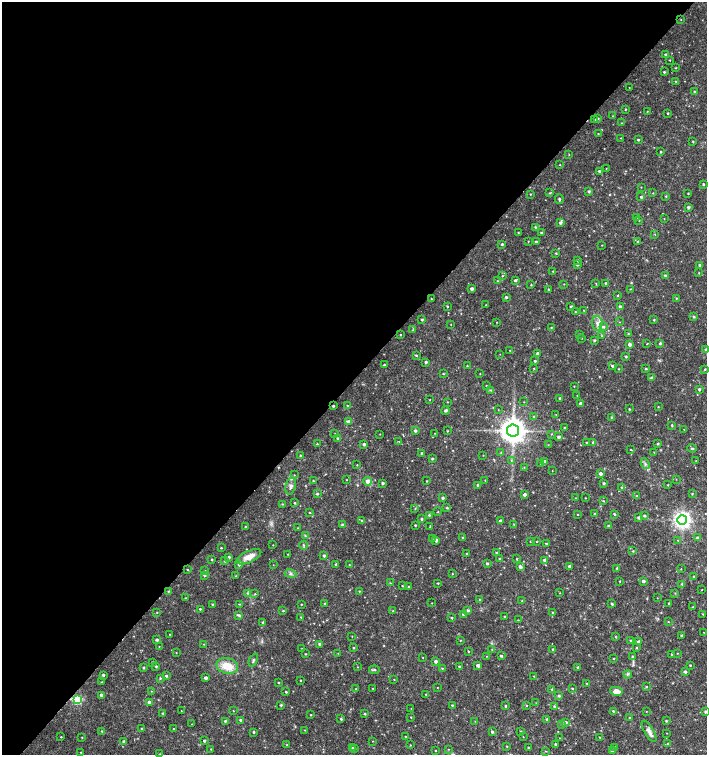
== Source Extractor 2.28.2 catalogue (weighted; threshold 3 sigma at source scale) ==
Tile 5 of 4 x 4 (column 1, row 2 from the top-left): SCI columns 226-1635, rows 3013-4517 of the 6025 x 6032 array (HDU 1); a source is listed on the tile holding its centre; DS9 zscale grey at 2 x 2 block average (1 PNG px = mean of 2 x 2 image px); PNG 709 x 757 px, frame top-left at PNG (2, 2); each listed source drawn as its Kron ellipse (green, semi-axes under 4 px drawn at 4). Shown black and unused: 50% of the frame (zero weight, under 2 of 3 exposures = <1% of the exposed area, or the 3 px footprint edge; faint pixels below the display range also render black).
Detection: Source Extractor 2.28.2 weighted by HDU 2 'WHT'; one run over the whole footprint, this tile lists its part. Background 0.0176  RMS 0.0034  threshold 0.0152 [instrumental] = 3 sigma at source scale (4.5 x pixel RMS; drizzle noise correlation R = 1.50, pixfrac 1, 0.0396/0.0396 arcsec/px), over >= 5 px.
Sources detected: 427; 2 cosmic-ray / hot-pixel residue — neither listed nor drawn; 5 inside a brighter listed object's ellipse — not listed separately; the other 420 listed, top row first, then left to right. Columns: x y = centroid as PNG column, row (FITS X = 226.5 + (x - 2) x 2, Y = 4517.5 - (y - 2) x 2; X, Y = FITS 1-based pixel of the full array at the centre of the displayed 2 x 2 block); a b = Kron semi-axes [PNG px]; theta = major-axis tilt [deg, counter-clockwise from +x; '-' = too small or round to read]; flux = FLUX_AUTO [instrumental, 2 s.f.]
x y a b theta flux
681 20 2 2 - 0.28
665 55 2 2 - 1.2
670 60 2 2 - 0.4
676 68 3 2 - 0.52
664 72 3 3 - 0.92
676 81 2 2 - 0.4
629 87 2 2 - 0.32
694 92 2 2 - 0.73
625 109 3 2 - 0.59
647 111 3 2 - 0.41
668 113 2 2 - 0.63
612 116 3 2 - 0.38
598 119 3 3 - 0.65
594 120 2 2 - 0.59
621 123 2 2 - 0.41
598 134 2 2 - 0.47
621 138 2 2 - 0.35
638 140 2 2 - 0.82
693 141 2 2 - 0.61
661 152 2 2 - 0.69
569 155 2 2 - 0.4
560 165 2 2 - 0.43
606 168 2 2 - 0.31
599 171 2 2 - 1.3
703 184 3 2 - 1.1
641 187 2 2 - 0.31
589 191 3 2 - 1.2
550 193 3 3 - 0.67
653 193 2 2 - 0.44
688 193 2 2 - 0.53
530 194 2 2 - 0.45
666 196 2 2 - 0.59
641 197 2 2 - 1.4
559 199 5 2 - 1.1
688 207 3 2 - 1.6
637 217 3 2 - 0.49
664 219 2 2 - 0.27
639 220 3 2 - 0.48
560 222 3 3 - 2
535 227 3 2 - 0.85
518 233 3 2 - 0.49
541 233 3 3 - 0.97
655 234 3 2 - 0.35
528 241 2 2 - 0.42
638 241 3 2 - 0.75
536 242 2 2 - 1.7
502 244 2 2 - 1.1
602 245 2 2 - 0.32
556 253 3 2 - 0.55
577 260 3 3 - 1.1
577 264 3 3 - 1.4
700 265 2 2 - 1.2
553 271 2 2 - 0.59
699 273 2 2 - 0.4
665 275 2 2 - 1.1
502 276 2 2 - 0.53
515 280 3 2 - 1.4
497 281 2 2 - 0.38
606 283 2 2 - 1.3
564 284 2 2 - 0.39
596 284 3 2 - 0.47
531 285 3 2 - 0.46
472 289 2 2 - 2.4
549 289 3 2 - 0.49
630 289 3 2 - 0.37
617 295 3 2 - 0.41
506 297 2 2 - 1.3
676 298 3 2 - 0.53
431 299 2 2 - 0.49
486 305 2 2 - 0.47
571 306 2 2 - 1.2
447 307 2 2 - 0.63
620 307 3 3 - 1.6
584 310 3 2 - 0.65
575 312 2 2 - 0.52
694 317 3 2 - 1.1
422 319 2 2 - 1.1
654 320 2 2 - 0.6
497 322 2 2 - 0.34
619 322 3 2 - 0.31
597 323 7 5 -84 3.2
451 324 2 2 - 0.26
603 327 3 3 - 1.4
551 328 3 2 - 0.56
413 330 3 3 - 0.81
628 333 3 2 - 0.53
579 334 3 2 - 0.49
400 335 2 2 - 0.47
602 336 3 2 - 0.58
582 338 2 2 - 0.32
594 340 2 2 - 1.2
660 343 3 2 - 0.99
629 344 3 2 - 2.7
647 344 2 2 - 0.61
706 349 3 3 - 1.1
510 350 2 2 - 0.29
538 353 3 3 - 1.3
500 354 2 2 - 0.23
416 355 3 3 - 0.88
626 357 2 2 - 1.1
535 361 2 2 - 1.1
426 362 3 3 - 1.5
384 365 2 2 - 0.87
467 366 3 2 - 0.48
613 366 3 3 - 1.7
534 369 2 2 - 0.41
618 369 2 2 - 0.47
646 369 3 2 - 0.79
705 369 3 2 - 0.64
443 373 3 2 - 0.51
480 374 2 2 - 0.38
652 378 3 3 - 1.9
486 386 2 2 - 0.5
574 386 2 2 - 0.35
699 389 2 2 - 1.2
491 390 3 2 - 0.58
577 395 2 2 - 0.42
560 398 2 2 - 0.83
430 400 3 2 - 0.29
448 402 2 2 - 0.35
524 402 2 2 - 0.33
580 404 2 2 - 3
347 405 3 2 - 0.43
333 406 2 2 - 1.1
658 407 2 2 - 0.46
629 409 2 2 - 0.64
445 410 4 3 - 1.3
498 410 2 2 - 0.26
556 415 2 2 - 0.31
534 416 3 2 - 0.52
611 418 3 2 - 0.67
348 421 3 3 - 1.9
672 425 3 2 - 0.78
564 428 2 2 - 0.63
684 429 2 2 - 0.27
513 430 6 6 - 1100
415 431 3 3 - 1.4
447 431 2 2 - 0.52
335 433 2 2 - 0.29
435 433 2 2 - 0.26
380 434 2 2 - 0.28
551 434 3 2 - 0.46
559 437 3 3 - 1.6
338 438 2 2 - 0.98
399 441 2 2 - 0.35
593 442 4 3 - 0.96
587 443 2 2 - 0.65
317 444 2 2 - 0.59
364 444 3 2 - 1.6
658 444 3 2 - 0.79
548 445 2 2 - 0.3
692 448 4 2 - 0.79
631 450 3 2 - 0.42
654 452 2 2 - 0.38
501 453 3 3 - 0.56
422 454 3 2 - 1.9
300 455 2 2 - 0.94
483 455 2 2 - 0.27
432 459 3 3 - 0.85
511 460 3 2 - 0.65
544 461 3 2 - 2.4
696 461 3 2 - 0.44
541 464 3 2 - 0.64
645 464 5 3 - 1.4
357 465 2 2 - 0.45
524 467 3 2 - 0.4
552 471 2 2 - 0.29
600 474 3 2 - 2.8
294 475 2 2 - 0.41
676 479 2 2 - 0.29
346 480 2 2 - 0.37
485 480 2 2 - 0.45
313 481 2 2 - 0.6
367 481 4 4 - 4.3
427 481 2 2 - 0.48
383 483 3 2 - 1.1
604 483 2 2 - 1.2
478 485 3 3 - 0.87
667 485 2 2 - 0.49
291 486 9 5 79 2.9
622 487 4 3 - 1.2
317 494 3 3 - 0.92
692 494 3 2 - 0.52
524 495 3 3 - 2.1
637 496 2 2 - 0.55
443 498 3 2 - 1.4
575 498 2 2 - 0.45
585 498 2 2 - 0.36
603 501 2 2 - 0.49
295 503 2 2 - 0.76
283 504 3 2 - 0.46
447 508 3 2 - 0.8
415 509 3 2 - 0.44
438 512 3 2 - 0.43
310 513 3 2 - 0.52
577 514 2 2 - 0.34
594 514 3 2 - 0.71
615 514 3 2 - 0.84
429 515 2 2 - 1
644 516 3 2 - 1.2
638 517 3 3 - 1.4
422 519 3 2 - 1
361 520 3 3 - 0.82
682 520 5 4 - 370
501 521 2 2 - 2.4
514 524 3 2 - 0.52
343 525 3 3 - 1.6
415 525 2 2 - 0.82
246 526 2 2 - 0.39
608 526 3 3 - 1.3
430 527 4 2 - 0.58
298 528 2 2 - 0.31
305 536 4 2 - 0.82
463 537 3 2 - 0.95
697 538 3 3 - 1.1
432 539 2 2 - 1.2
436 540 3 2 - 2.4
678 540 3 2 - 0.4
530 541 2 2 - 0.44
536 542 2 2 - 0.34
546 544 3 2 - 0.89
273 545 2 2 - 0.33
303 545 4 2 - 0.78
221 548 2 2 - 0.64
633 551 3 2 - 0.64
497 553 3 2 - 0.63
288 554 2 2 - 0.36
466 554 3 2 - 0.78
324 556 3 2 - 1.2
229 557 3 3 - 1.5
249 557 13 5 25 8
500 559 3 2 - 1
516 559 3 2 - 0.56
212 560 3 2 - 0.63
545 560 3 3 - 2.7
225 561 2 2 - 0.83
487 563 2 2 - 1.1
336 564 3 2 - 1.3
239 565 3 3 - 1.4
273 565 2 2 - 0.24
349 565 2 2 - 0.47
569 566 2 2 - 2.2
520 567 3 3 - 2
617 568 2 2 - 1.2
681 569 2 2 - 0.5
187 570 3 2 - 0.48
205 570 2 2 - 0.3
291 574 6 3 -11 1.5
453 574 2 2 - 0.34
204 575 3 2 - 0.92
236 576 3 2 - 0.64
694 576 3 3 - 0.92
620 581 3 2 - 0.37
643 581 2 2 - 2.4
390 583 3 2 - 0.47
438 583 2 2 - 0.56
682 584 3 3 - 1.1
402 586 3 2 - 0.52
409 587 2 2 - 0.89
702 590 2 2 - 0.47
168 591 3 2 - 0.61
359 591 3 2 - 0.51
247 593 4 3 - 1
560 593 2 2 - 0.38
675 593 3 2 - 0.46
255 594 3 2 - 0.54
186 598 2 2 - 0.67
657 598 2 2 - 0.26
480 600 3 2 - 0.6
522 601 2 2 - 0.38
324 603 2 2 - 0.49
432 603 2 2 - 0.28
212 604 2 2 - 0.7
240 604 3 2 - 0.45
301 604 2 2 - 0.42
612 604 3 3 - 0.87
669 604 2 2 - 1
693 607 3 2 - 0.57
200 609 2 2 - 0.69
468 610 3 2 - 1.4
283 611 2 2 - 0.6
393 611 3 2 - 0.44
553 612 2 2 - 0.78
157 613 3 2 - 0.47
463 614 3 2 - 1.1
703 614 2 2 - 0.44
239 615 4 3 - 1.1
301 617 3 2 - 0.53
505 617 2 2 - 0.75
451 618 3 2 - 0.76
518 620 3 2 - 0.34
263 622 3 2 - 1.2
668 622 3 2 - 0.45
704 632 2 2 - 0.28
170 634 2 2 - 0.38
352 636 2 2 - 0.31
681 636 2 2 - 0.67
615 637 3 2 - 0.49
157 640 2 2 - 1.7
460 640 2 2 - 0.46
631 641 3 2 - 1.2
639 642 2 2 - 4.8
204 644 2 2 - 0.35
319 644 3 2 - 1.2
159 646 2 2 - 0.35
302 648 2 2 - 0.32
354 648 2 2 - 0.72
636 648 3 2 - 0.61
492 649 3 2 - 0.37
553 649 3 2 - 0.89
468 651 2 2 - 0.46
176 653 2 2 - 0.33
338 653 3 2 - 0.46
677 653 2 2 - 0.36
305 654 2 2 - 0.5
672 654 3 2 - 1.4
486 656 2 2 - 0.29
501 656 3 2 - 1.2
633 656 4 3 - 0.86
423 658 2 2 - 0.31
613 659 2 2 - 0.48
253 660 7 3 65 1.3
435 661 2 2 - 2
153 662 2 2 - 0.93
478 665 2 2 - 2.9
690 665 2 2 - 0.66
156 666 2 2 - 0.99
227 666 11 7 -15 14
357 667 2 2 - 0.28
459 667 3 2 - 1.2
578 667 3 3 - 1.5
144 668 2 2 - 0.93
442 668 3 3 - 0.61
374 670 5 3 - 1.1
685 672 3 2 - 1.5
628 674 4 2 - 0.99
103 675 2 2 - 1.5
166 676 2 2 - 1.1
534 676 3 2 - 0.43
160 678 3 2 - 0.67
206 678 3 2 - 2.9
394 679 2 2 - 0.4
301 680 2 2 - 0.4
101 682 2 2 - 0.47
278 683 2 2 - 0.61
586 683 3 2 - 0.48
646 686 3 2 - 0.63
437 687 3 2 - 0.31
572 688 2 2 - 0.65
356 689 2 2 - 0.39
373 689 2 2 - 0.36
552 689 3 2 - 0.94
151 691 2 2 - 0.31
616 691 6 4 -12 6
286 692 2 2 - 0.73
426 694 2 2 - 0.35
102 695 3 2 - 3.3
559 696 3 3 - 1
77 699 4 3 - 57
149 702 3 2 - 3.3
536 703 2 2 - 0.27
281 705 2 2 - 0.97
452 705 3 2 - 0.67
526 705 2 2 - 0.35
505 706 2 2 - 0.87
554 706 3 3 - 1.1
411 708 2 2 - 0.19
181 711 2 2 - 0.37
233 711 2 2 - 0.34
613 711 2 2 - 0.92
646 711 2 2 - 0.31
705 712 2 2 - 0.99
163 713 3 2 - 1.3
365 714 3 2 - 0.79
311 715 2 2 - 0.5
411 717 2 2 - 0.42
630 718 3 3 - 1.2
341 719 3 2 - 0.82
547 719 3 2 - 1.4
241 720 2 2 - 1.1
225 721 3 2 - 1
475 721 2 2 - 0.25
666 721 3 2 - 0.76
566 722 3 3 - 1.1
192 724 2 2 - 0.23
562 724 3 3 - 0.87
141 729 2 2 - 0.45
173 729 2 2 - 0.43
305 730 3 2 - 0.47
102 731 3 2 - 0.89
521 731 2 2 - 0.58
649 731 12 4 -60 4
492 732 3 2 - 1.1
254 733 3 2 - 0.6
666 733 2 2 - 0.27
405 736 2 2 - 0.39
61 737 2 2 - 0.53
82 737 2 2 - 0.44
523 737 2 2 - 0.3
599 737 2 2 - 0.45
559 738 2 2 - 0.29
204 741 2 2 - 1.3
373 741 2 2 - 0.35
124 742 3 3 - 1.3
668 743 3 2 - 0.79
555 744 3 2 - 0.96
287 745 2 2 - 0.61
410 745 2 2 - 0.45
507 746 2 2 - 0.54
352 748 2 2 - 0.54
355 748 3 2 - 0.48
528 748 2 2 - 0.69
615 748 2 2 - 2.5
211 749 2 2 - 0.42
448 749 2 2 - 0.35
612 750 3 2 - 2.7
435 751 2 2 - 0.42
545 751 3 2 - 0.47
81 752 2 2 - 0.33
160 754 2 2 - 0.38
Overlapping masked pixels (flux is a lower limit): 2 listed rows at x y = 333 406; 77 699
Diffuse or blended objects may show on this block-average render without a row.